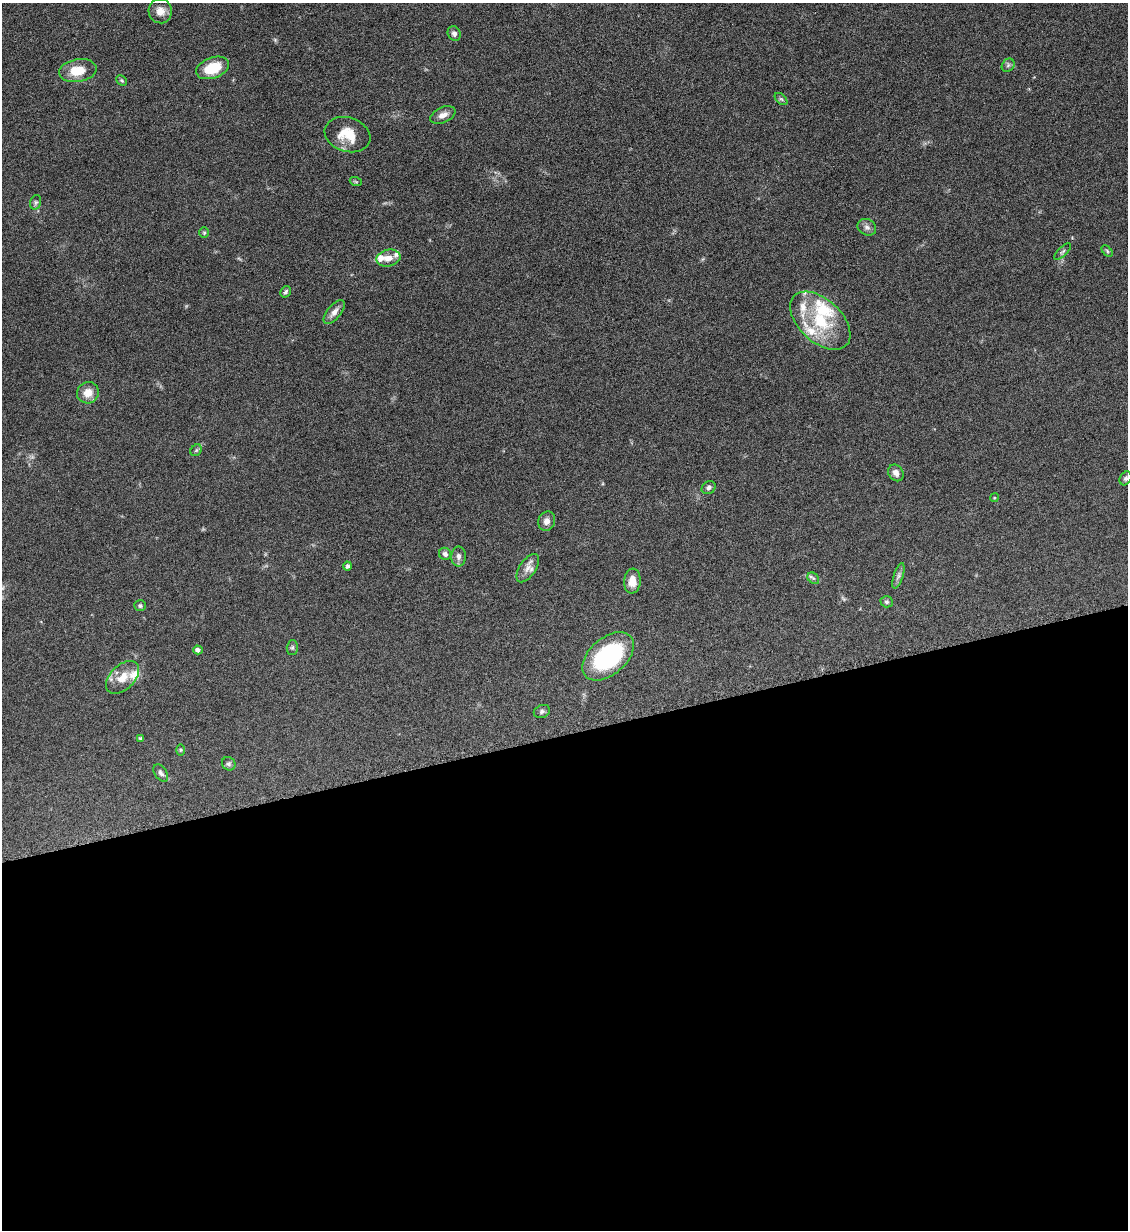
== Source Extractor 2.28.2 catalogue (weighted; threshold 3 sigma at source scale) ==
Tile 15 of 4 x 4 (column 3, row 4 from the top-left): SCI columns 2391-3516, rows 9-1236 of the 4901 x 4928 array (HDU 1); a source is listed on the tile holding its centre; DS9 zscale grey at full resolution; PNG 1130 x 1232 px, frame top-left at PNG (2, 3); each listed source drawn as its Kron ellipse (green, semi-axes under 4 px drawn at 4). Shown black and unused: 40% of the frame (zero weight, under 6 of 12 exposures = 1% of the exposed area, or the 3 px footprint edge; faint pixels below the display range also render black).
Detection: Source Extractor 2.28.2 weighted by HDU 2 'WHT'; one run over the whole footprint, this tile lists its part. Background 0.101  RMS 0.004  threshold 0.0162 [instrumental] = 3 sigma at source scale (4.09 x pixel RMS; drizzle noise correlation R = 1.36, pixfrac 0.8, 0.05/0.05 arcsec/px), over >= 5 px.
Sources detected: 52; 8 inside a brighter listed object's ellipse — not listed separately; the other 44 listed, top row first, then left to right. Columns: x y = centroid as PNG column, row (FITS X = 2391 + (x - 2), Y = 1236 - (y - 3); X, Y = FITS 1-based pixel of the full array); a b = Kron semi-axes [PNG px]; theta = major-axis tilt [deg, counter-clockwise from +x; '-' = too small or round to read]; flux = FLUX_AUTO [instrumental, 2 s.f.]
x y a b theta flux
160 11 12 11 - 2.9
454 33 7 6 - 1.2
1008 65 7 5 46 0.91
212 68 17 10 19 11
78 71 19 11 9 7.9
122 80 6 4 -44 0.55
781 99 7 4 -43 0.69
443 115 13 7 25 2.6
347 135 23 17 -18 8.6
356 182 6 4 -19 0.45
36 202 7 5 72 0.77
867 227 10 8 -30 1.5
204 233 5 4 - 0.49
1063 251 11 4 44 0.93
1107 251 7 4 -47 0.53
388 258 12 8 12 2.8
286 292 6 5 - 0.79
334 312 14 7 52 2.2
820 321 36 21 -43 20
88 393 11 10 - 4
196 450 6 5 - 0.55
896 473 9 7 -56 1.9
1126 478 7 5 58 0.8
709 488 7 6 - 1.1
994 498 4 3 - 0.35
547 521 10 8 66 2.1
445 554 6 6 - 1.4
459 556 10 7 89 1.6
348 566 4 4 - 0.8
528 568 16 8 56 2.7
898 576 13 4 72 1.3
813 578 6 5 - 0.72
632 581 12 8 84 4.1
887 602 6 5 - 0.69
140 606 6 5 - 0.74
292 647 7 5 89 0.7
198 650 5 4 - 1.3
608 656 30 18 41 41
123 677 20 12 44 6.1
542 711 8 6 24 0.91
141 738 4 3 - 0.72
181 750 6 4 89 0.46
229 764 7 6 - 0.81
161 773 9 6 -55 1.1